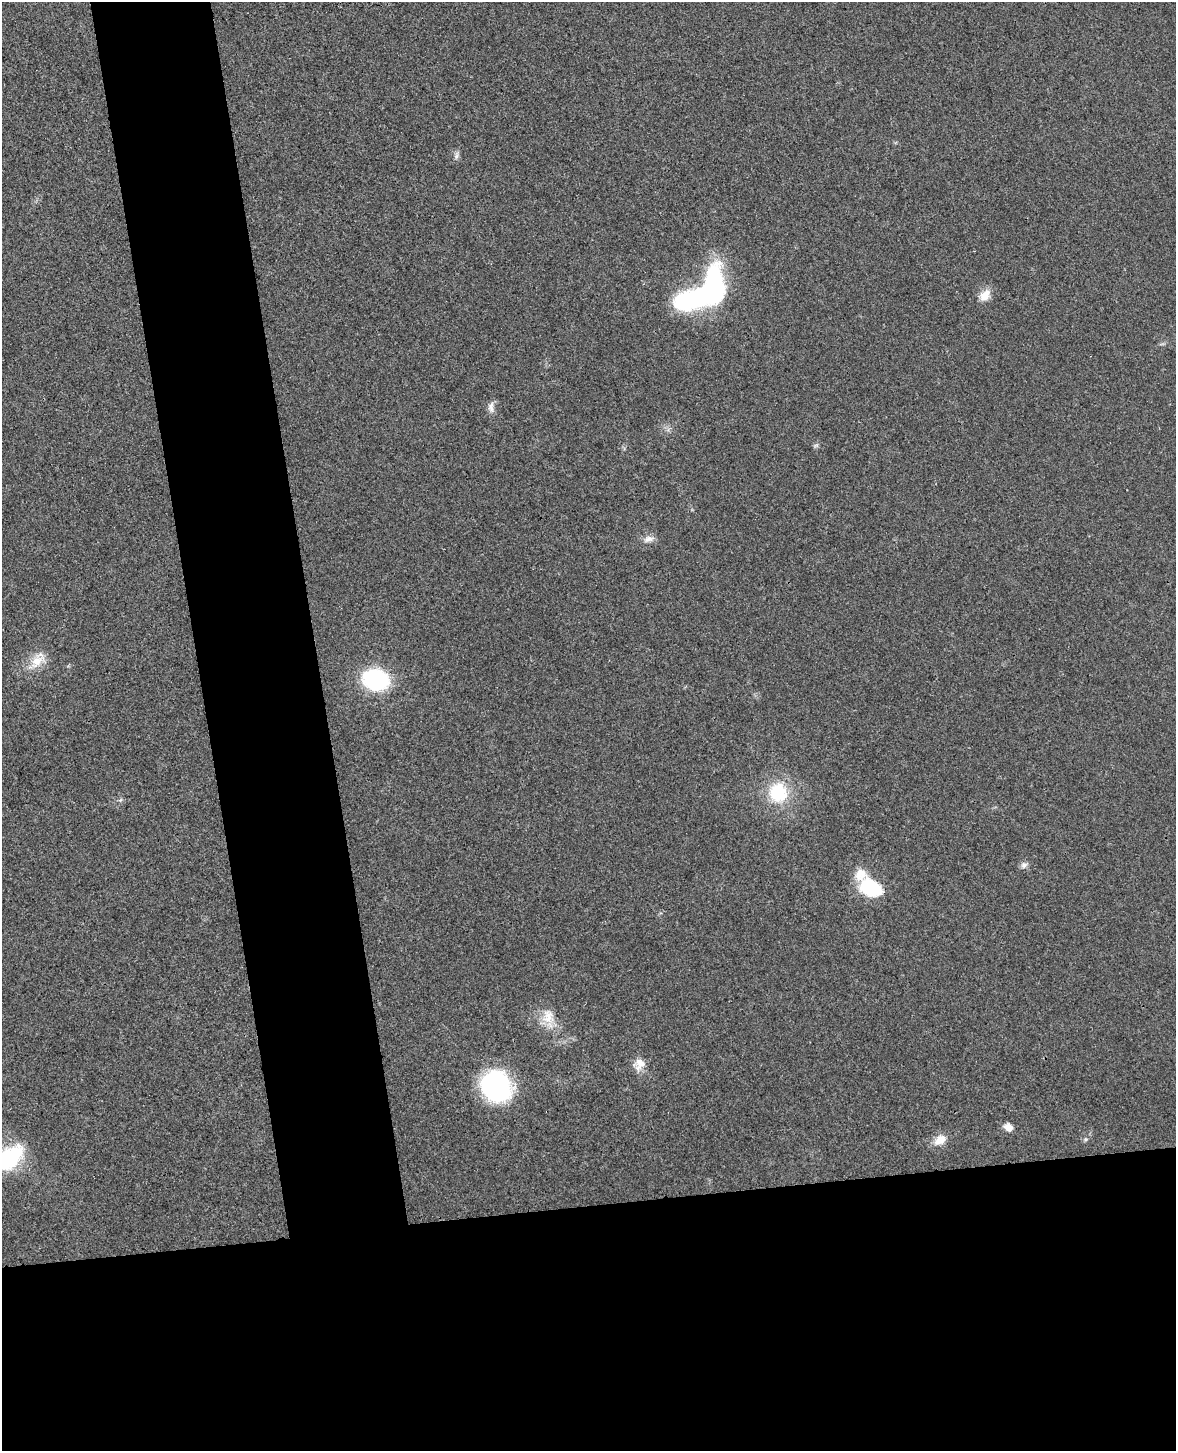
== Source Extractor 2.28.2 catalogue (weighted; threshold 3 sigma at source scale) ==
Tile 11 of 4 x 3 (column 3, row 3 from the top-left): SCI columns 2405-3578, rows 145-1593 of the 4811 x 4744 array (HDU 1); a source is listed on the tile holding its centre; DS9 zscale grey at full resolution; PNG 1178 x 1453 px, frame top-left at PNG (2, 2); no overlay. Shown black and unused: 26% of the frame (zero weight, under 3 of 4 exposures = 6% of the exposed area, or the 3 px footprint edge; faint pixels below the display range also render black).
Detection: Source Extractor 2.28.2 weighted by HDU 2 'WHT'; one run over the whole footprint, this tile lists its part. Background 0.0202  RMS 0.0063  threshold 0.0282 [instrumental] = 3 sigma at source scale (4.5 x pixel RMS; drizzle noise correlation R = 1.50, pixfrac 1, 0.05/0.05 arcsec/px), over >= 5 px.
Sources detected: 21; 3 inside a brighter object's white glare — not listed; the other 18 listed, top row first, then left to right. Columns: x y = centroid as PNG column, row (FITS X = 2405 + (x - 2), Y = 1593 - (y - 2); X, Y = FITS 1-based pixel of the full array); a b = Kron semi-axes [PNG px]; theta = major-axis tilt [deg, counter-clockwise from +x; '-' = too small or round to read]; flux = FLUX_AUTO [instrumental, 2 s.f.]
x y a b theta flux
456 156 8 6 69 1.8
713 281 31 16 85 74
985 295 17 11 48 6.7
491 407 15 7 86 3.3
648 539 15 8 11 3.8
37 661 27 13 50 11
376 680 24 18 -14 65
778 793 25 23 -76 29
1024 865 9 8 - 2.4
860 874 17 14 47 8.8
870 887 19 12 -25 50
548 1016 23 16 -89 11
639 1064 16 13 62 6.7
496 1086 25 23 -59 110
1009 1128 8 7 - 5.6
1085 1139 6 4 -90 0.89
940 1140 17 11 33 7.5
8 1158 27 16 38 66
Isophote crosses this tile's border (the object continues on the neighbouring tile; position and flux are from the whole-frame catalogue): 1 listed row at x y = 8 1158